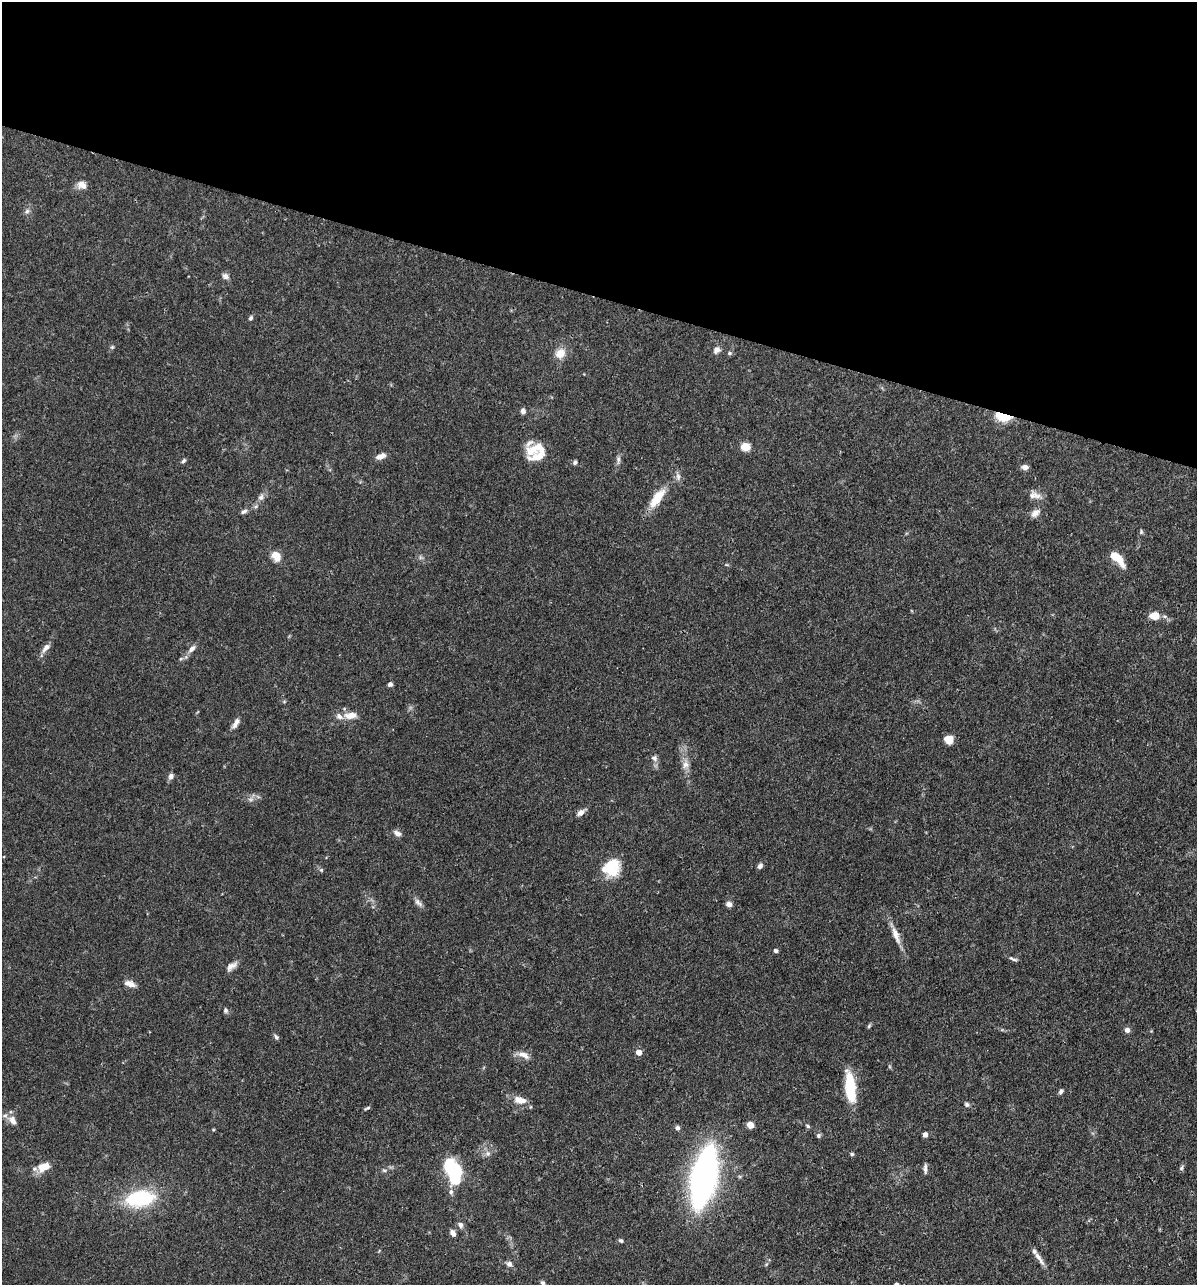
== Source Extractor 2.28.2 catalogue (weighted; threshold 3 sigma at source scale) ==
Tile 2 of 4 x 4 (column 2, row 1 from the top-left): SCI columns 1445-2639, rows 3852-5134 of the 5155 x 5135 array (HDU 1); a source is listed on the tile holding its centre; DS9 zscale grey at full resolution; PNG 1199 x 1287 px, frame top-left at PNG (2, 2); no overlay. Shown black and unused: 23% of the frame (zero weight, under 3 of 4 exposures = <1% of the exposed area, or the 3 px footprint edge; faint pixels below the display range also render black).
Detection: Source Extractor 2.28.2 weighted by HDU 2 'WHT'; one run over the whole footprint, this tile lists its part. Background 0.102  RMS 0.0038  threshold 0.0169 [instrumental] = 3 sigma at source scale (4.5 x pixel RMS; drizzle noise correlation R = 1.50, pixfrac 1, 0.05/0.05 arcsec/px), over >= 5 px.
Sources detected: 91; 1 too faint to see at this stretch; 2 inside a brighter object's white glare — not listed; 5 inside a brighter listed object's ellipse — not listed separately; the other 83 listed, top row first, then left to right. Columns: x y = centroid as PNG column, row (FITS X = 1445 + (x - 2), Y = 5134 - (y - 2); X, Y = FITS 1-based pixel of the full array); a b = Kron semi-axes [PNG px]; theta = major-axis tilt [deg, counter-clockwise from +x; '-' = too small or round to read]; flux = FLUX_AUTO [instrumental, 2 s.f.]
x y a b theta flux
82 185 13 10 -26 2.5
27 211 6 6 - 0.99
225 276 9 8 - 1.4
251 318 6 5 - 0.76
112 347 7 4 45 0.59
717 350 9 7 47 2
560 353 13 12 - 4.5
729 353 6 5 - 0.67
523 411 6 5 - 1.4
1003 417 17 8 -12 11
745 447 5 5 - 16
537 449 26 17 28 9.3
381 456 13 6 22 2.2
618 460 12 5 -88 1.2
184 461 7 5 50 0.68
575 462 6 5 - 0.76
1025 467 6 5 - 2.2
678 476 12 6 -84 1.5
1036 496 18 8 -37 2.7
261 497 8 8 - 1.5
657 498 27 10 53 8.4
256 506 6 4 19 0.65
244 511 9 5 27 1.1
1035 513 13 8 42 2.3
1141 532 6 4 81 0.55
276 556 10 7 -55 5.5
1116 557 18 7 -46 8.8
1155 616 8 6 -3 6.5
46 648 13 6 49 2.2
192 649 12 7 48 1.9
181 658 6 4 20 0.57
390 684 6 5 - 0.94
350 715 18 9 5 3.9
235 723 16 6 60 2.2
948 740 9 8 - 3.9
654 758 9 7 -46 1.4
685 765 11 9 77 2.4
171 776 8 7 - 1.4
581 812 11 6 36 2
397 833 10 6 -32 1.6
760 866 7 5 59 1.3
611 868 22 17 69 12
321 870 5 5 - 0.54
418 902 14 6 -46 1.7
729 904 7 6 - 1.6
896 935 26 8 -68 4.2
776 951 5 4 - 0.93
1013 959 12 4 -22 0.91
232 966 16 7 37 2.3
129 984 14 7 -17 2.5
225 1010 7 5 -70 0.83
869 1026 6 5 - 0.59
1127 1030 6 5 - 1.5
276 1037 7 5 -40 0.78
639 1052 5 5 - 3.7
524 1055 16 8 -22 2.9
850 1088 31 9 -84 19
1061 1091 7 4 53 0.94
520 1100 16 9 -13 4.4
967 1104 6 5 - 0.82
367 1108 8 3 26 0.63
12 1120 13 9 -59 2.8
750 1125 5 4 - 7.3
808 1126 6 4 -38 0.58
677 1128 6 5 - 1.1
925 1135 4 4 - 2.4
818 1136 6 6 - 0.78
488 1153 6 6 - 1.2
852 1154 5 4 - 0.61
449 1166 12 11 - 19
44 1167 14 8 24 5.4
925 1168 14 4 89 1.3
1181 1168 7 4 61 0.73
384 1170 8 4 0 0.73
704 1177 47 17 78 170
451 1192 7 6 - 1.3
140 1198 26 14 9 32
460 1225 8 7 - 1.4
453 1233 8 6 -60 1.8
621 1241 6 5 - 0.76
1038 1256 13 6 -50 2.4
509 1264 8 7 - 1.5
543 1283 6 5 - 0.79
Overlapping masked pixels (flux is a lower limit): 1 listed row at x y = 1003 417